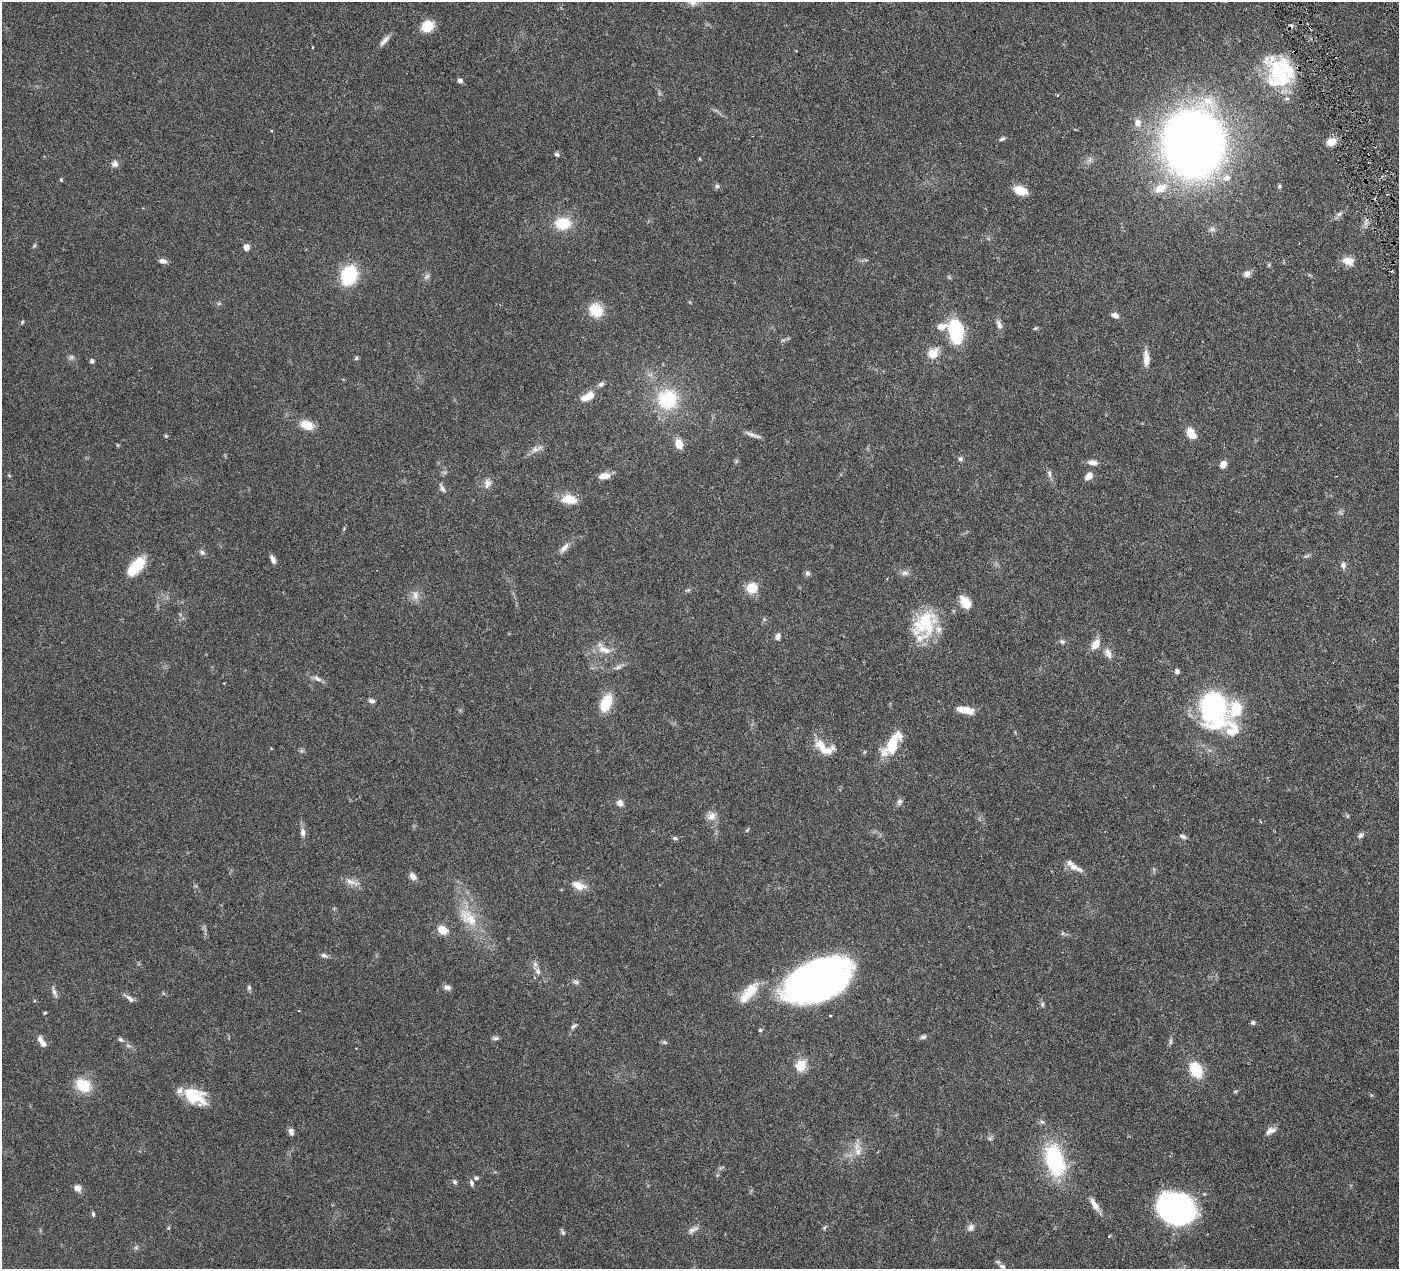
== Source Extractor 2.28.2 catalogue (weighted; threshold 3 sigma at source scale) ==
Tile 10 of 4 x 4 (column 2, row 3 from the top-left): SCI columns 1403-2799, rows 1570-2836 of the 5599 x 5543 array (HDU 1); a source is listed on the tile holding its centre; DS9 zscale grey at full resolution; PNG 1401 x 1271 px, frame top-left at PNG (2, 2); no overlay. Shown black and unused: <1% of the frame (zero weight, under 3 of 6 exposures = <1% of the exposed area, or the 3 px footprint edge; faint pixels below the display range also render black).
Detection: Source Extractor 2.28.2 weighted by HDU 2 'WHT'; one run over the whole footprint, this tile lists its part. Background 0.0864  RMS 0.0036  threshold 0.0149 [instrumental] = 3 sigma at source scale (4.09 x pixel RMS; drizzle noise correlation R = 1.36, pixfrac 0.8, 0.05/0.05 arcsec/px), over >= 5 px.
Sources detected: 167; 3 too faint to see at this stretch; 1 inside a brighter object's white glare — not listed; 14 inside a brighter listed object's ellipse — not listed separately; the other 149 listed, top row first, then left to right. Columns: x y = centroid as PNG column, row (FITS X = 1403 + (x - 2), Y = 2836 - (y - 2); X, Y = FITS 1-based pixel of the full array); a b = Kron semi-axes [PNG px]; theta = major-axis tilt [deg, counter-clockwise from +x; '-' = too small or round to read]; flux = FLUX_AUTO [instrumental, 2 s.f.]
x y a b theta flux
693 3 11 8 -14 1.6
427 26 16 13 34 4.9
384 40 17 6 50 1.7
313 47 4 2 - 0.27
1278 72 55 17 -45 16
460 81 6 5 - 1.2
1138 123 10 9 - 1.9
1002 139 8 4 25 0.62
1331 142 12 9 25 3.4
1194 143 45 39 88 350
557 155 7 5 -31 0.7
115 164 8 8 - 1.5
1227 178 9 8 - 2.5
61 180 5 4 - 0.39
717 186 6 6 - 0.69
1279 186 6 5 - 0.54
1160 188 20 11 24 5.8
1020 190 16 10 -22 4.3
1339 214 8 6 19 0.99
563 223 19 14 3 9
1212 229 8 6 25 0.97
34 245 7 4 45 0.43
246 247 5 5 - 3.9
162 261 10 6 -11 1.3
1348 261 15 10 -13 3.2
1247 274 9 8 - 1.5
349 275 12 9 70 35
219 303 6 4 19 0.47
596 310 16 14 -41 7.8
1115 315 9 6 -30 1.6
22 322 5 4 - 0.41
999 324 14 6 -66 1.5
942 327 13 8 16 2.6
1035 328 6 5 - 0.43
956 331 20 11 -79 28
933 354 13 11 57 4.9
71 357 7 6 - 0.86
356 358 5 4 - 0.57
1146 358 20 8 -89 3.1
92 361 5 5 - 0.96
601 384 9 6 36 0.85
587 396 17 8 26 4.1
667 399 26 25 - 19
307 425 14 9 -16 5.6
1191 433 14 9 -59 3.9
753 435 21 5 -19 1.6
166 436 5 5 - 0.42
679 444 11 8 -69 3.8
117 445 5 3 - 0.3
535 449 12 8 18 1.8
960 459 6 6 - 0.73
736 461 5 5 - 0.5
1093 462 13 7 -9 1.8
1223 464 9 7 63 2.1
1049 473 12 5 -84 1.1
9 475 5 3 - 0.32
604 476 14 8 7 2.7
1089 476 9 6 44 2.6
487 483 13 9 81 2
442 488 12 6 -61 1.1
569 499 19 10 -8 5.5
564 548 18 7 48 2.1
202 552 8 6 -28 0.98
273 559 10 5 -64 1.5
1343 565 9 7 -82 1.3
136 566 24 12 47 9.9
807 573 7 6 - 0.91
905 573 11 7 5 1.3
752 588 13 12 - 5.5
688 590 8 5 23 0.6
415 595 14 9 74 2.3
966 604 11 7 -58 8.4
924 624 37 28 59 18
777 636 9 7 75 1.3
1062 641 9 6 -16 0.86
1095 644 14 9 55 3.3
604 650 23 9 -24 3.9
1108 653 15 8 -67 2.2
618 667 12 5 26 1.2
1177 671 6 5 - 0.9
317 679 13 6 -24 1.5
372 701 7 5 -14 1
606 703 18 11 68 9.4
1213 707 32 23 -80 64
965 710 20 7 -11 4.7
1232 729 24 18 -83 7.5
892 743 34 14 61 9.5
821 746 23 11 -59 5.3
899 802 9 7 61 1.1
620 803 9 8 - 1.5
711 816 13 10 20 2.4
1347 816 6 4 -89 0.42
747 830 6 4 45 0.37
303 832 12 7 -85 1.6
1360 835 9 6 37 1
1183 836 9 5 -23 0.89
675 838 8 5 -16 0.68
1074 867 13 9 -12 2.1
413 876 10 7 -50 1.8
352 882 23 6 -16 2.5
578 885 20 10 -18 3.3
468 917 35 17 -42 10
443 930 7 6 - 7.9
1063 933 6 4 71 0.45
324 955 10 6 -20 1.1
538 971 10 7 -71 1.5
576 982 9 6 -10 0.89
811 982 62 33 24 150
447 987 9 6 -18 1.3
249 988 7 5 88 0.63
751 990 25 15 46 6.7
54 992 16 5 -71 1.2
163 993 6 3 -71 0.33
129 998 16 5 -37 1.4
1042 1004 7 5 88 0.63
45 1013 4 3 - 0.37
1253 1022 6 5 - 0.71
574 1026 10 5 41 0.81
760 1030 5 4 - 0.45
923 1037 9 6 14 0.85
495 1038 9 5 7 0.81
121 1039 8 5 -38 0.68
665 1042 7 5 -20 0.6
1170 1042 9 4 90 0.69
43 1044 7 5 -46 1.5
801 1065 13 11 73 5.9
1196 1070 11 8 -61 15
83 1085 20 16 -34 8.1
1235 1092 6 3 19 0.38
194 1096 26 16 -23 11
1042 1122 6 5 - 0.67
1271 1131 15 8 26 2
291 1132 8 6 -69 1.5
858 1152 11 10 - 3
1055 1160 35 19 -75 30
476 1178 8 5 9 0.64
454 1182 6 5 - 0.71
471 1183 9 5 -76 0.88
77 1188 7 6 - 2.2
1094 1205 20 7 -58 2.6
1175 1208 31 25 -16 88
93 1214 7 4 -75 0.59
824 1227 8 4 52 0.52
168 1228 6 4 71 0.34
971 1228 10 9 - 1.5
693 1230 16 7 32 1.5
563 1232 8 4 -65 0.63
1109 1236 4 4 - 0.26
1002 1266 10 6 -24 1.1
Isophote crosses this tile's border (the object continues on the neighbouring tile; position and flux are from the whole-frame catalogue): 1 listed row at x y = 693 3